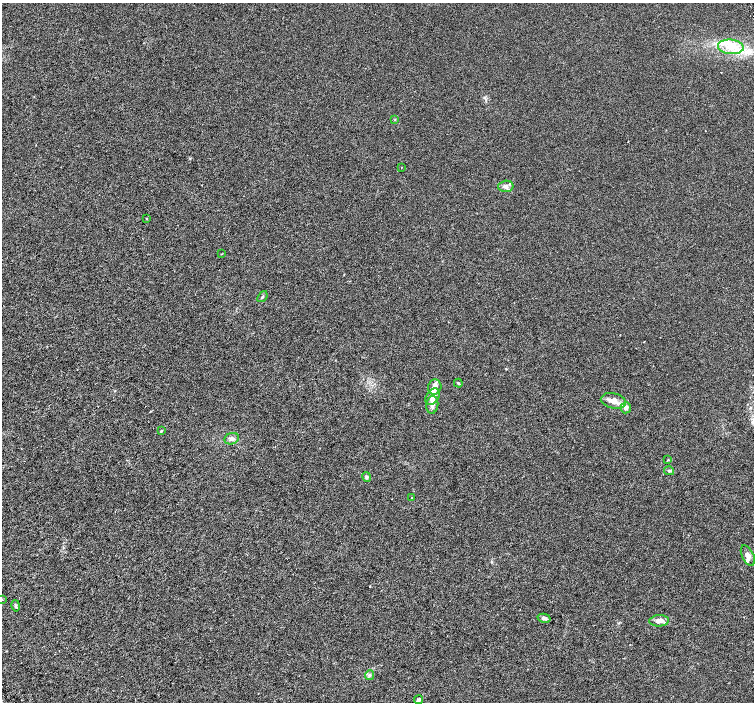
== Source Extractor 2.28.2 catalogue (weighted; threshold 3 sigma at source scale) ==
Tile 7 of 4 x 4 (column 3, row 2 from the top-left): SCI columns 3012-4514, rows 3003-4402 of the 6018 x 5941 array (HDU 1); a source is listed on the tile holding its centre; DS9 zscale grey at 2 x 2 block average (1 PNG px = mean of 2 x 2 image px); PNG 756 x 704 px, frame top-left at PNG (2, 3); each listed source drawn as its Kron ellipse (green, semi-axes under 4 px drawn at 4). Shown black and unused: <1% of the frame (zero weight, under 3 of 6 exposures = <1% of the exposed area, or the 3 px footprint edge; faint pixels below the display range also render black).
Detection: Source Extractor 2.28.2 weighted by HDU 2 'WHT'; one run over the whole footprint, this tile lists its part. Background 0.00109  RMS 0.0016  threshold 0.00665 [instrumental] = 3 sigma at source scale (4.09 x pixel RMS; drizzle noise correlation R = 1.36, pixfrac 0.8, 0.0396/0.0396 arcsec/px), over >= 5 px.
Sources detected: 31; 5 inside a brighter listed object's ellipse — not listed separately; the other 26 listed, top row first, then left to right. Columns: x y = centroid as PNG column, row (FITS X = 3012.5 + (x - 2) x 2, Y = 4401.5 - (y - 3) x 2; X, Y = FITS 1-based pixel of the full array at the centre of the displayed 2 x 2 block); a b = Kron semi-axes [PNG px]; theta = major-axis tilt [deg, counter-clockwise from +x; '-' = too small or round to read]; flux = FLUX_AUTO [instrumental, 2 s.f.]
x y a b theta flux
731 47 13 7 -5 5.6
395 120 3 2 - 0.19
401 167 2 2 - 0.12
506 186 7 5 1 1.4
147 219 2 2 - 0.27
222 254 3 2 - 0.15
262 297 6 2 51 0.38
458 383 4 3 - 0.37
435 387 8 6 75 1.7
433 397 9 6 59 2.2
613 401 12 7 -12 3
432 405 9 6 84 1.8
626 408 5 5 - 1.4
161 431 3 3 - 0.29
232 439 7 5 20 1.1
668 460 3 2 - 0.18
669 471 5 2 - 0.4
367 477 5 4 - 0.55
412 497 2 2 - 0.22
748 556 11 5 -63 1.7
2 600 2 2 - 0.12
16 606 6 3 -79 0.52
544 618 6 4 -14 0.9
659 621 10 5 4 2.3
369 675 5 4 - 0.55
419 700 4 3 - 0.8
Isophote crosses this tile's border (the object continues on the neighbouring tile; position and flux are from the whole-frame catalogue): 1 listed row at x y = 2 600
Diffuse or blended objects may show on this block-average render without a row.